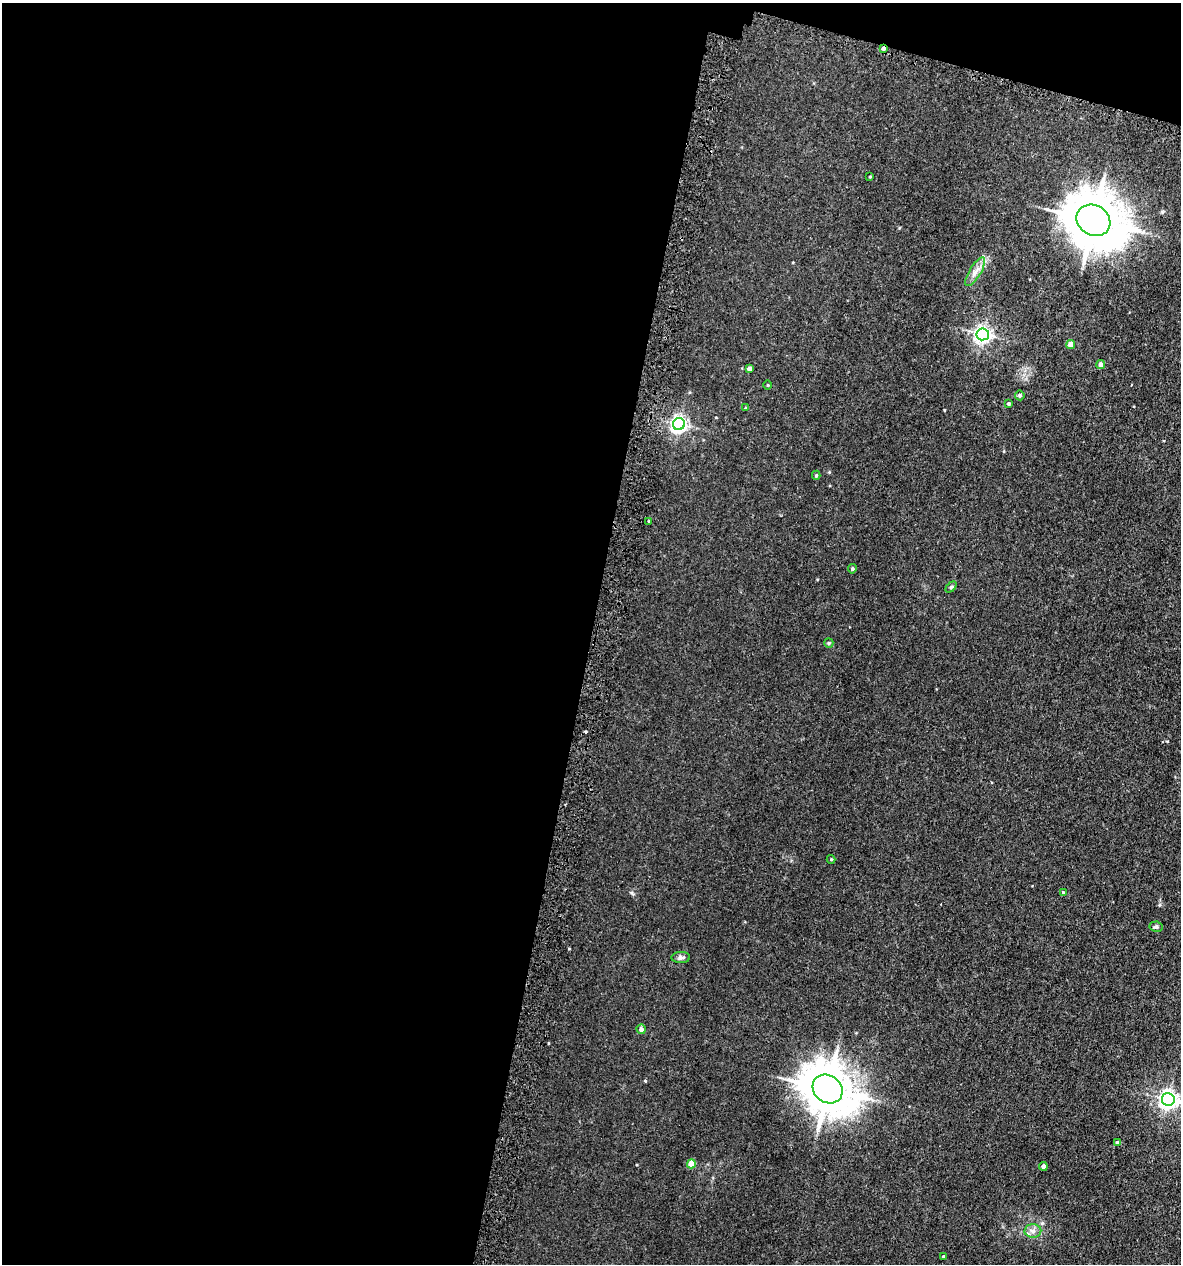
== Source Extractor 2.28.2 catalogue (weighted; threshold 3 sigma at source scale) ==
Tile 1 of 4 x 4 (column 1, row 1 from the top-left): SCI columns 337-1515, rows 3836-5097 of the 5223 x 5150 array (HDU 1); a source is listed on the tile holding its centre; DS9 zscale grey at full resolution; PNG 1183 x 1266 px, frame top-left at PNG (2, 3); each listed source drawn as its Kron ellipse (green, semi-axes under 4 px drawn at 4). Shown black and unused: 52% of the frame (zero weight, under 3 of 5 exposures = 5% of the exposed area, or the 3 px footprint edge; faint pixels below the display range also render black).
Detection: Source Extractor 2.28.2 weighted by HDU 2 'WHT'; one run over the whole footprint, this tile lists its part. Background 0.0171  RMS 0.0029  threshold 0.013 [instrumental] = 3 sigma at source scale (4.5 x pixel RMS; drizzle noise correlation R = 1.50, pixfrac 1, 0.05/0.05 arcsec/px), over >= 5 px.
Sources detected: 30; all 30 listed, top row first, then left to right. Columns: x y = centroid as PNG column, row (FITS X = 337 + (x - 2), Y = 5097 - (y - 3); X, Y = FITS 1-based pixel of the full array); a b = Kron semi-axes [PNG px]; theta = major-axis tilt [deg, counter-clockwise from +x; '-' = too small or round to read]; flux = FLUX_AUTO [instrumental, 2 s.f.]
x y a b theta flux
883 49 3 3 - 0.81
870 177 3 3 - 0.26
1093 220 17 15 -32 1300
975 272 16 6 59 1.8
983 334 6 6 - 98
1071 345 4 4 - 3.5
1101 365 4 4 - 1.3
749 369 4 4 - 0.98
768 385 4 3 - 0.24
1020 395 5 5 - 0.46
1008 403 4 4 - 0.36
746 408 4 3 - 0.25
679 424 6 6 - 91
816 475 4 4 - 0.38
648 521 3 2 - 0.24
852 569 4 4 - 0.46
951 587 6 4 45 0.43
829 643 5 4 - 0.32
831 859 4 4 - 0.27
1063 892 3 3 - 0.31
1156 927 6 5 - 0.53
681 957 9 5 0 0.78
641 1029 5 4 - 1.1
828 1089 16 13 -37 1000
1168 1099 6 6 - 120
1117 1143 4 3 - 0.93
691 1164 4 4 - 5.5
1043 1166 4 4 - 1.5
1033 1231 8 7 - 1.2
943 1256 3 2 - 0.29
Overlapping masked pixels (flux is a lower limit): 1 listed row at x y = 883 49